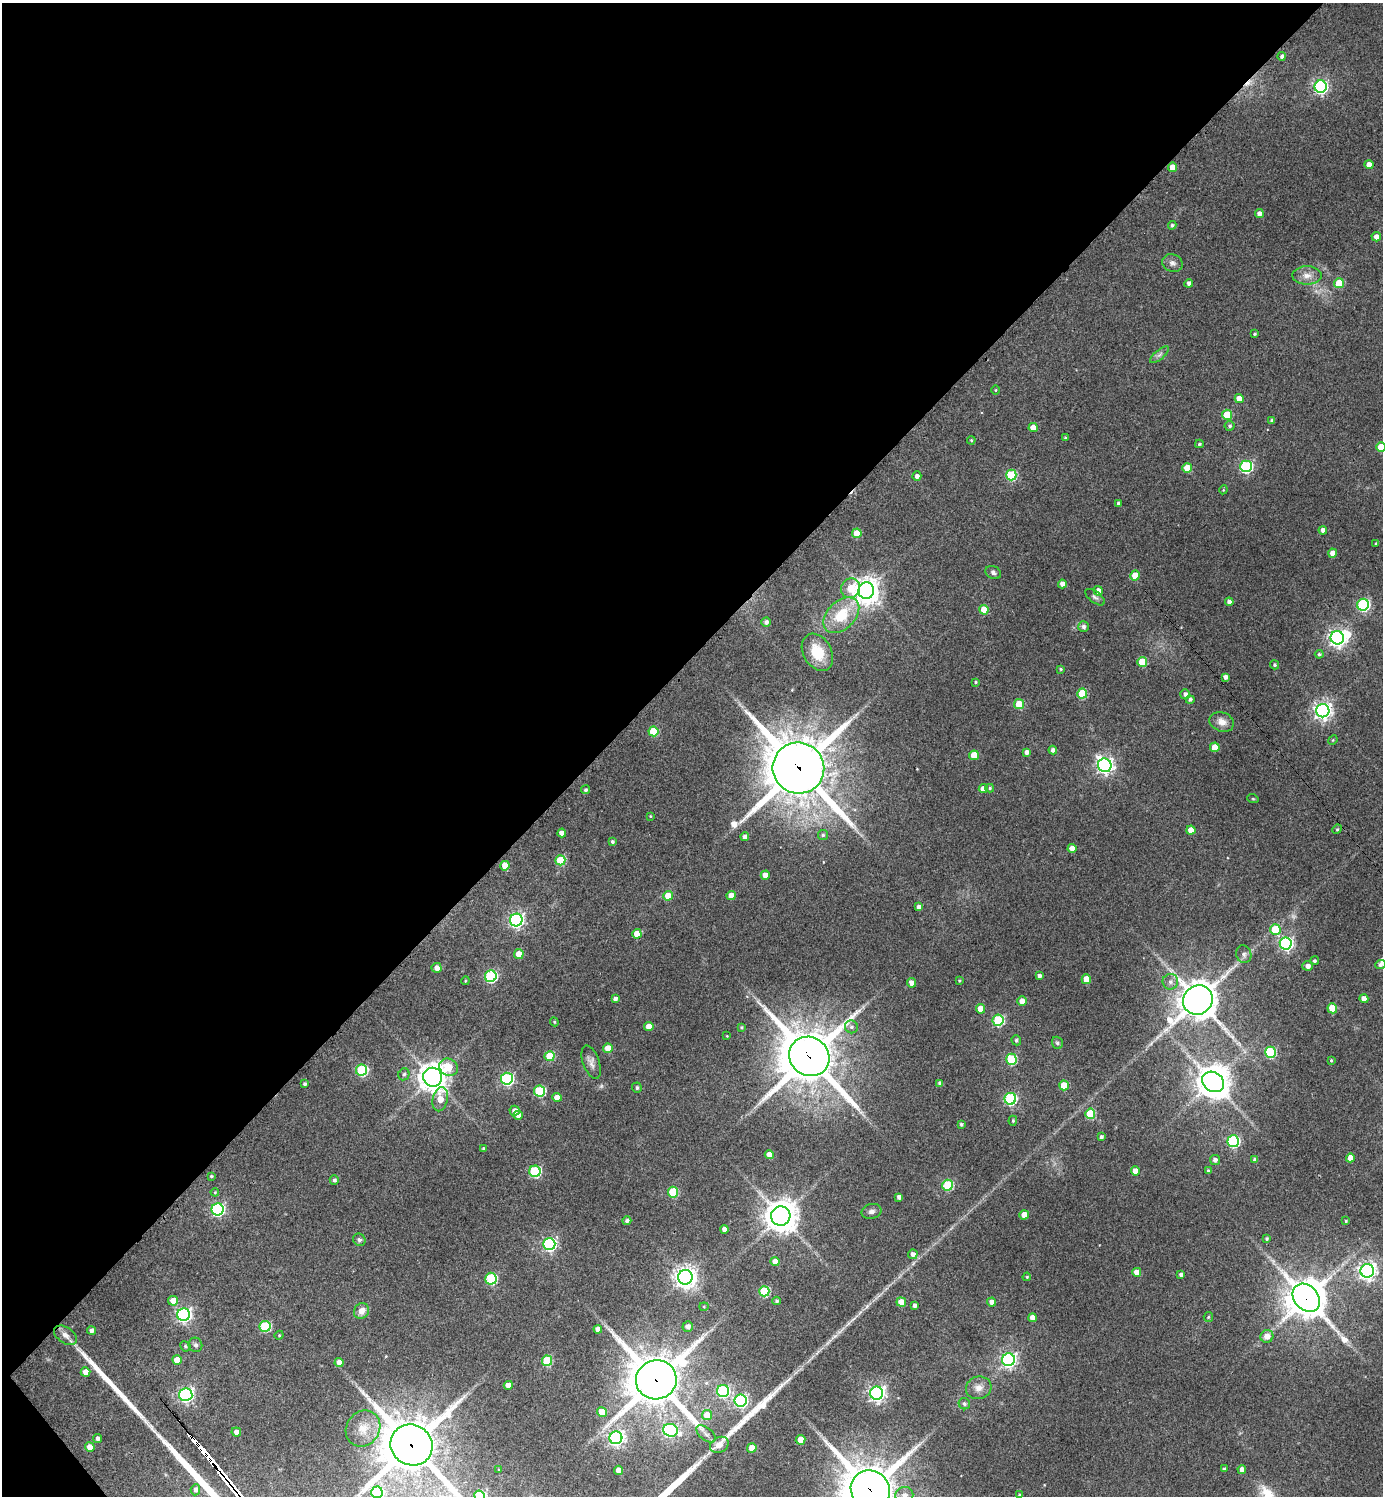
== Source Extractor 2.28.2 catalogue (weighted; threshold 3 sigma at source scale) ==
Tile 5 of 4 x 4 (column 1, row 2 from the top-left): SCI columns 304-1684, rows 2995-4488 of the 5989 x 5991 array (HDU 1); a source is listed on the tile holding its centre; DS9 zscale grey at full resolution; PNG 1385 x 1498 px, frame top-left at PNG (2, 3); each listed source drawn as its Kron ellipse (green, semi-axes under 4 px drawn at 4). Shown black and unused: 44% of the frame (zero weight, under 3 of 4 exposures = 1% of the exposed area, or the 3 px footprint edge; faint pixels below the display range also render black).
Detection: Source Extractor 2.28.2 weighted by HDU 2 'WHT'; one run over the whole footprint, this tile lists its part. Background 0.0624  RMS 0.0053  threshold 0.024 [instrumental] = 3 sigma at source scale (4.5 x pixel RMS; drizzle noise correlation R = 1.50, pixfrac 1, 0.05/0.05 arcsec/px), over >= 5 px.
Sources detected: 240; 3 too faint to see at this stretch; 1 inside a brighter object's white glare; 1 cosmic-ray / hot-pixel residue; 1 long thin detection or spike segment (spike, bleed or trail) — neither listed nor drawn; the other 234 listed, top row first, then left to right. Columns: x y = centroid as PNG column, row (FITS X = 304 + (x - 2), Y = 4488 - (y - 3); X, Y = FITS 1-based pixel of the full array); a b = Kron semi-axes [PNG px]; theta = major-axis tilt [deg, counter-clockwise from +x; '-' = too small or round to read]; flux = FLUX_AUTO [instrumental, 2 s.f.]
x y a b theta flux
1282 56 4 4 - 1.4
1321 87 6 6 - 120
1369 165 4 4 - 4.4
1173 167 5 4 - 7
1259 214 4 4 - 3.1
1172 225 4 4 - 0.95
1376 237 4 4 - 3.4
1172 263 10 8 -21 2.2
1307 275 15 9 0 4.5
1189 283 4 4 - 1.9
1339 283 5 5 - 17
1254 334 4 3 - 0.73
1159 355 11 4 40 1.7
995 390 4 3 - 0.46
1239 399 4 4 - 7
1227 415 5 5 - 20
1272 420 4 3 - 1.1
1230 426 5 5 - 1.1
1033 427 4 4 - 7.4
1065 438 4 4 - 0.56
971 440 4 4 - 0.64
1199 444 4 3 - 0.83
1381 447 5 5 - 15
1246 466 6 6 - 76
1187 468 5 5 - 14
1011 475 5 5 - 38
917 476 5 4 - 2.1
1223 490 4 3 - 0.44
1118 503 3 3 - 1.2
1323 530 4 4 - 2.4
857 533 5 5 - 10
1376 544 4 3 - 0.62
1333 553 4 4 - 4.5
993 573 8 6 -28 1.7
1135 575 5 4 - 10
1062 584 4 4 - 3.7
851 588 10 9 - 11
866 591 8 7 - 590
1098 591 5 4 - 3.5
1095 597 11 5 -37 1.6
1229 602 4 4 - 2.3
1363 605 6 6 - 72
984 610 5 4 - 11
841 615 21 14 45 19
766 622 4 4 - 1.6
1083 627 5 5 - 1.7
1337 638 7 6 - 230
817 652 20 14 -60 15
1319 654 4 4 - 0.8
1142 662 5 5 - 14
1275 665 4 4 - 0.93
1061 669 4 3 - 0.62
1225 677 4 4 - 2.3
975 682 4 4 - 0.63
1082 693 5 5 - 24
1185 694 5 5 - 2
1190 699 4 4 - 1.3
1019 704 5 5 - 17
1323 711 6 6 - 240
1222 722 12 9 -17 3.8
653 731 5 5 - 19
1333 740 5 4 - 0.53
1215 747 5 4 - 9.3
1053 750 4 4 - 2.2
1027 752 4 4 - 2.3
974 755 5 4 - 11
1105 765 7 6 - 200
798 768 26 25 - 3000
990 788 4 3 - 0.76
983 789 4 4 - 3.7
585 790 4 4 - 1
1253 799 6 3 -19 0.46
650 816 3 2 - 0.41
1337 829 5 4 - 0.69
1191 830 4 4 - 6.2
562 833 4 4 - 3.5
823 835 5 5 - 0.88
745 837 4 4 - 2.5
612 842 4 4 - 1.1
1072 848 4 4 - 4.4
560 860 5 5 - 24
505 866 5 4 - 7.8
765 875 4 4 - 4.7
731 895 4 4 - 4.7
668 896 5 4 - 9.6
919 907 4 4 - 2
516 920 6 6 - 150
1275 930 5 5 - 19
637 934 5 4 - 8
1286 943 6 6 - 120
519 954 5 5 - 6.2
1244 954 9 7 -71 2.2
1314 961 4 4 - 1.1
1380 964 5 4 - 1.5
1308 966 5 5 - 2.6
437 968 5 5 - 3.3
491 976 6 6 - 65
1039 976 4 4 - 1.8
1086 979 5 4 - 11
465 981 4 3 - 0.46
959 981 3 3 - 0.5
1170 982 8 7 - 2.3
912 983 4 4 - 3.8
615 999 4 4 - 1.8
1364 999 4 4 - 4.5
1198 1000 15 14 - 1100
1022 1001 5 4 - 3.5
1332 1008 5 5 - 16
980 1009 4 4 - 7.9
998 1020 5 5 - 46
554 1022 4 4 - 0.6
649 1026 4 4 - 6.4
741 1027 4 4 - 0.64
851 1027 7 6 - 1.6
727 1036 3 2 - 0.37
1016 1040 5 4 - 1
1057 1043 6 5 - 1.4
608 1048 5 4 - 8.2
1270 1052 5 5 - 45
550 1056 5 5 - 20
809 1056 21 19 -38 2800
1011 1059 5 5 - 35
1331 1060 4 4 - 0.58
591 1062 17 8 -70 3.2
449 1067 10 8 -32 11
362 1070 6 5 - 47
404 1074 6 5 - 1.1
433 1077 9 9 - 590
507 1079 6 6 - 79
1213 1082 11 9 -34 990
940 1083 4 4 - 1.7
305 1084 4 3 - 1.1
1064 1085 5 4 - 15
637 1088 5 5 - 1.1
540 1091 5 5 - 41
557 1097 4 4 - 5.6
440 1099 12 7 77 8.9
1010 1099 6 6 - 70
514 1111 5 5 - 2.9
1090 1114 5 5 - 24
518 1115 5 4 - 4.1
1013 1121 5 4 - 0.76
961 1124 4 3 - 0.88
1101 1137 4 4 - 1.4
1233 1141 6 6 - 61
484 1148 4 3 - 0.8
769 1155 4 4 - 4.4
1350 1158 4 4 - 5.5
1255 1159 4 4 - 1.5
1215 1160 5 5 - 2
535 1171 6 5 - 48
1135 1171 4 4 - 4.8
1208 1171 4 4 - 0.83
211 1176 3 3 - 0.69
334 1180 4 4 - 1.2
948 1185 5 5 - 39
215 1192 4 4 - 0.49
673 1192 5 5 - 28
899 1197 4 4 - 2
217 1209 6 6 - 90
871 1211 10 7 13 2.1
1024 1215 4 4 - 5.6
781 1216 9 9 - 920
627 1221 4 4 - 1.5
1346 1221 3 3 - 0.61
724 1229 4 4 - 3.2
1267 1239 4 4 - 0.84
359 1240 6 6 - 1.3
549 1244 6 6 - 110
913 1254 5 4 - 2.4
775 1261 4 4 - 3.6
1367 1271 7 6 - 250
1137 1272 4 4 - 4.6
1181 1275 4 4 - 1.5
685 1277 7 7 - 400
1027 1277 4 3 - 0.58
491 1279 6 5 - 50
764 1291 5 5 - 35
1306 1298 16 12 -49 1500
173 1301 5 5 - 8.5
777 1301 4 3 - 1.3
901 1302 5 4 - 8.3
992 1302 4 4 - 3.3
915 1306 4 3 - 2
704 1307 4 4 - 0.56
361 1311 8 7 - 4.8
183 1315 6 6 - 150
1208 1317 5 4 - 0.62
1032 1318 4 4 - 3.6
265 1326 5 5 - 37
688 1326 5 5 - 2.8
598 1329 4 4 - 3.4
91 1330 4 4 - 1.8
65 1335 13 8 -34 3.7
279 1335 4 4 - 0.57
1267 1336 6 6 - 4.2
195 1345 7 6 - 1.3
185 1346 5 5 - 0.92
177 1360 5 4 - 6.6
1008 1360 6 6 - 140
547 1361 5 5 - 29
339 1362 4 4 - 4.1
85 1372 5 4 - 5.8
656 1380 20 19 - 2400
508 1385 4 4 - 4.3
979 1388 13 11 15 4.4
723 1391 6 6 - 62
877 1393 6 6 - 190
186 1395 6 6 - 130
741 1401 6 6 - 100
964 1404 6 5 - 1.4
602 1412 5 5 - 7.9
707 1415 5 5 - 13
363 1428 19 16 54 9.2
670 1430 7 6 - 75
236 1432 5 4 - 3
706 1434 11 6 -38 2.2
616 1438 6 6 - 170
97 1439 4 4 - 1.6
801 1440 5 5 - 11
412 1445 21 20 - 2500
719 1445 10 7 29 4.1
90 1447 5 4 - 6.3
752 1448 5 4 - 9.8
1224 1469 4 3 - 0.88
1242 1469 4 4 - 2.8
499 1470 3 2 - 0.47
618 1470 4 4 - 5.4
195 1490 5 5 - 1.7
870 1490 20 19 - 2600
377 1492 6 6 - 72
904 1495 9 8 - 3.2
1020 1495 4 3 - 1.2
479 1496 5 5 - 38
Overlapping masked pixels (flux is a lower limit): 6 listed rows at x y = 798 768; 809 1056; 1306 1298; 656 1380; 412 1445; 870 1490
Isophote crosses this tile's border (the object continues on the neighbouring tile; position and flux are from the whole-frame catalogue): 7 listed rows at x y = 1381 447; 412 1445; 870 1490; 377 1492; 904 1495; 1020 1495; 479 1496